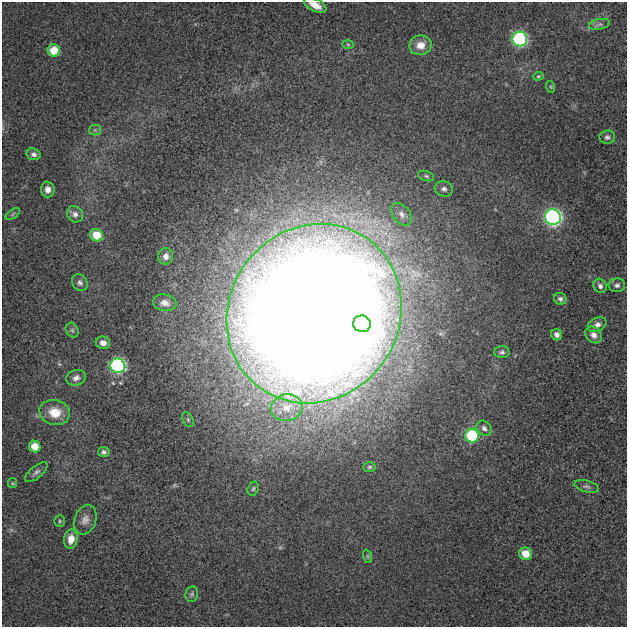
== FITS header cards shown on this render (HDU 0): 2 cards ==
NAXIS1  =                  625
NAXIS2  =                  625

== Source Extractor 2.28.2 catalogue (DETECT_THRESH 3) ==
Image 625 x 625 px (HDU 0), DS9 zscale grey, 1 PNG px = 1 image px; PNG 629 x 629 px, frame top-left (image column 1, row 625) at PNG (2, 2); each listed source drawn as its Kron ellipse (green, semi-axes under 4 px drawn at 4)
Background 0.0272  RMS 0.058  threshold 0.174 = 3 sigma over >= 5 px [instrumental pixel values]
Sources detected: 53; all 53 listed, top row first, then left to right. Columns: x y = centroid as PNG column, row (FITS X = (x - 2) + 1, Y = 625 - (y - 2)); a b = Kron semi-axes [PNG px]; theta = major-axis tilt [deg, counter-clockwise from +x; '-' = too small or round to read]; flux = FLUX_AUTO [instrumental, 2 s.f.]
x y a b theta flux
315 5 12 6 -26 42
599 24 10 5 11 12
520 39 7 7 - 830
348 44 6 4 -2 4.6
420 45 11 9 10 49
54 51 6 6 - 100
538 76 5 4 - 4.9
551 87 6 4 -71 5
95 130 5 5 - 7.5
607 137 8 6 5 12
34 154 7 5 -17 14
426 176 8 5 -16 8.1
48 189 8 7 - 25
444 189 9 7 -16 17
13 214 8 4 36 6.3
75 214 8 7 - 19
402 214 13 8 -50 24
553 217 8 7 - 1600
97 235 6 6 - 96
166 256 8 7 - 23
80 283 9 7 -57 13
617 285 8 7 - 13
600 286 7 6 - 14
560 299 6 6 - 12
165 303 12 8 -9 28
314 314 92 85 54 20000
362 324 9 8 - 1400
597 325 10 7 26 19
72 330 8 6 -62 8.8
557 335 6 5 - 17
594 335 9 7 -46 24
103 343 7 6 - 24
502 352 8 6 1 10
118 366 7 7 - 880
76 378 10 7 16 20
287 408 16 13 12 65
55 412 15 12 -14 83
188 420 8 5 -63 8.4
484 428 8 6 -45 14
472 436 7 6 - 310
35 447 6 5 - 71
104 452 6 5 - 11
369 467 6 5 - 6.6
36 472 14 6 39 14
12 483 5 4 - 4.7
587 486 12 5 -15 13
253 489 7 5 72 7.5
85 520 15 11 71 30
60 521 6 5 - 6.1
71 539 10 7 81 41
526 554 7 6 - 66
367 556 7 4 -71 6.4
192 594 8 6 79 8.8
At the frame edge (FLAGS 8, measured only in part): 1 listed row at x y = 315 5